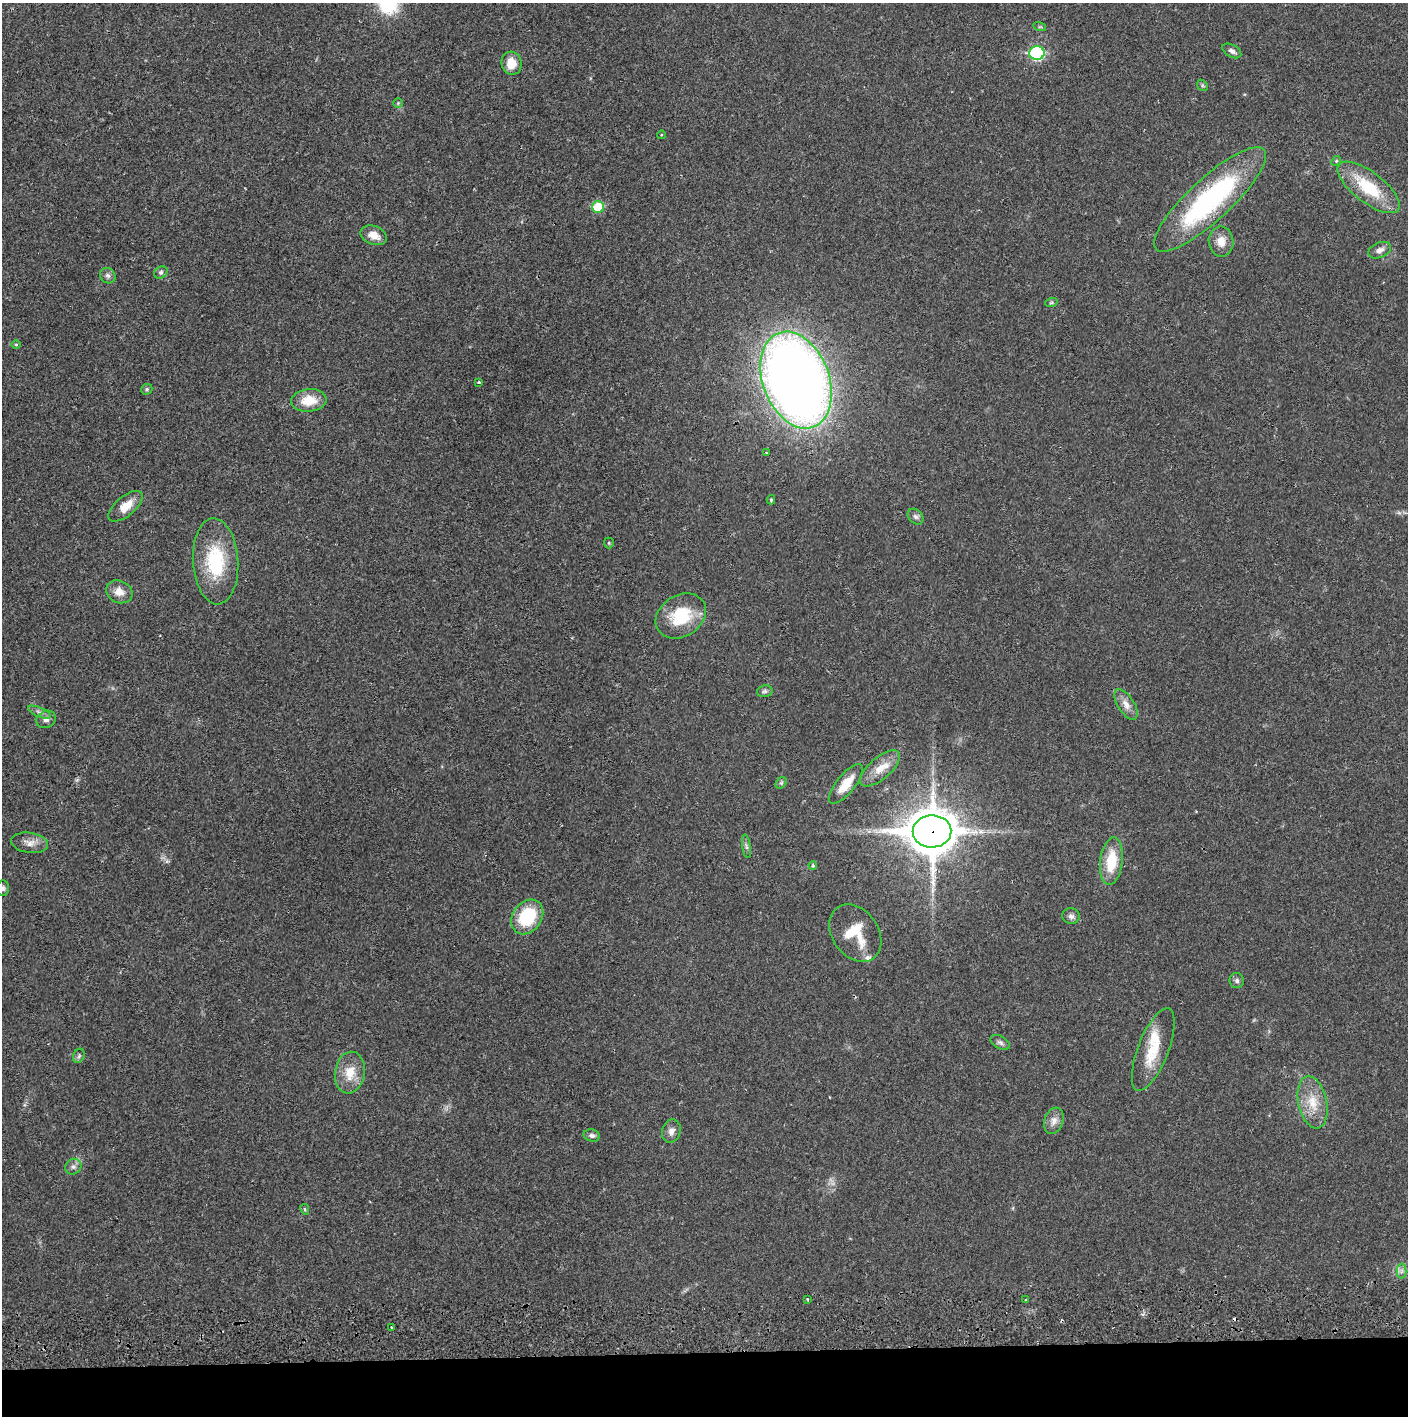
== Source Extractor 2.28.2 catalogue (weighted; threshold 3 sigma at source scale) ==
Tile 8 of 3 x 3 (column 2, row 3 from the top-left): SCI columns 1409-2814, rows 56-1469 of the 4226 x 4357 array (HDU 1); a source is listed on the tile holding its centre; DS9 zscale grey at full resolution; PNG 1410 x 1418 px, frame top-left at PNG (2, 3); each listed source drawn as its Kron ellipse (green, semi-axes under 4 px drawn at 4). Shown black and unused: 5% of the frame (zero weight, under 2 of 3 exposures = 3% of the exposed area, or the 3 px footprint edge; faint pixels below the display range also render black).
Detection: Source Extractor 2.28.2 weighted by HDU 2 'WHT'; one run over the whole footprint, this tile lists its part. Background 0.0213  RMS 0.0035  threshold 0.0156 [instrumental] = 3 sigma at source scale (4.5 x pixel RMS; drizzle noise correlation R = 1.50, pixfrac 1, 0.05/0.05 arcsec/px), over >= 5 px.
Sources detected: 66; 3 cosmic-ray / hot-pixel residue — neither listed nor drawn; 2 inside a brighter listed object's ellipse — not listed separately; the other 61 listed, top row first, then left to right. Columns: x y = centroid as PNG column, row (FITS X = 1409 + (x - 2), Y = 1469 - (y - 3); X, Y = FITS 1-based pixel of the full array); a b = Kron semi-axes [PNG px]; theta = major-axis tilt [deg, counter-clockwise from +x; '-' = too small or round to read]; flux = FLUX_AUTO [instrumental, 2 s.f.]
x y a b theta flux
1040 27 6 4 -17 0.44
1232 51 10 6 -30 1.3
1037 53 8 7 - 44
511 63 12 10 -76 5.6
1202 85 6 4 -47 0.5
398 103 5 4 - 0.38
661 135 4 3 - 0.29
1336 161 5 4 - 0.44
1369 187 37 15 -37 18
1210 199 73 21 43 61
598 207 6 6 - 11
374 235 13 9 -21 3.9
1221 241 15 12 -82 3.8
1380 250 12 7 23 1.8
161 272 7 5 37 0.74
108 276 8 7 - 1
1051 303 6 4 19 0.5
16 345 5 3 - 0.33
796 380 50 33 -69 400
479 382 3 3 - 0.44
147 389 6 5 - 0.57
309 400 18 11 5 7
766 453 3 3 - 0.62
771 500 4 4 - 0.5
125 506 21 10 40 5.6
915 517 9 6 -44 1.1
609 543 5 5 - 0.41
216 561 43 22 -86 22
119 592 14 11 -26 3.7
681 616 27 20 32 15
765 691 8 5 14 0.84
1126 704 17 8 -58 2.8
39 712 12 4 -24 1.3
46 719 10 8 28 1.7
880 768 24 11 41 5.7
781 783 6 5 - 0.63
846 784 24 9 51 7.2
932 831 19 16 1 1200
30 843 18 10 -8 3
746 846 12 4 -81 0.91
1111 861 24 11 83 12
813 865 4 3 - 0.6
3 888 8 6 88 0.84
1071 916 8 8 - 1.3
527 917 19 14 55 17
855 933 31 23 -54 12
1237 981 7 7 - 1
1000 1042 10 6 -29 1.1
1153 1050 44 15 69 12
79 1056 7 5 68 0.74
350 1073 21 15 81 6.9
1313 1102 26 14 -78 8
1054 1121 14 9 71 2.5
671 1131 12 9 74 2.1
592 1135 8 6 -14 1.1
73 1167 8 7 - 1.3
305 1209 5 4 - 0.46
1402 1271 7 5 89 1
807 1299 4 2 - 0.28
1026 1300 3 3 - 0.49
391 1327 2 2 - 0.33
Overlapping masked pixels (flux is a lower limit): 1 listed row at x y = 932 831